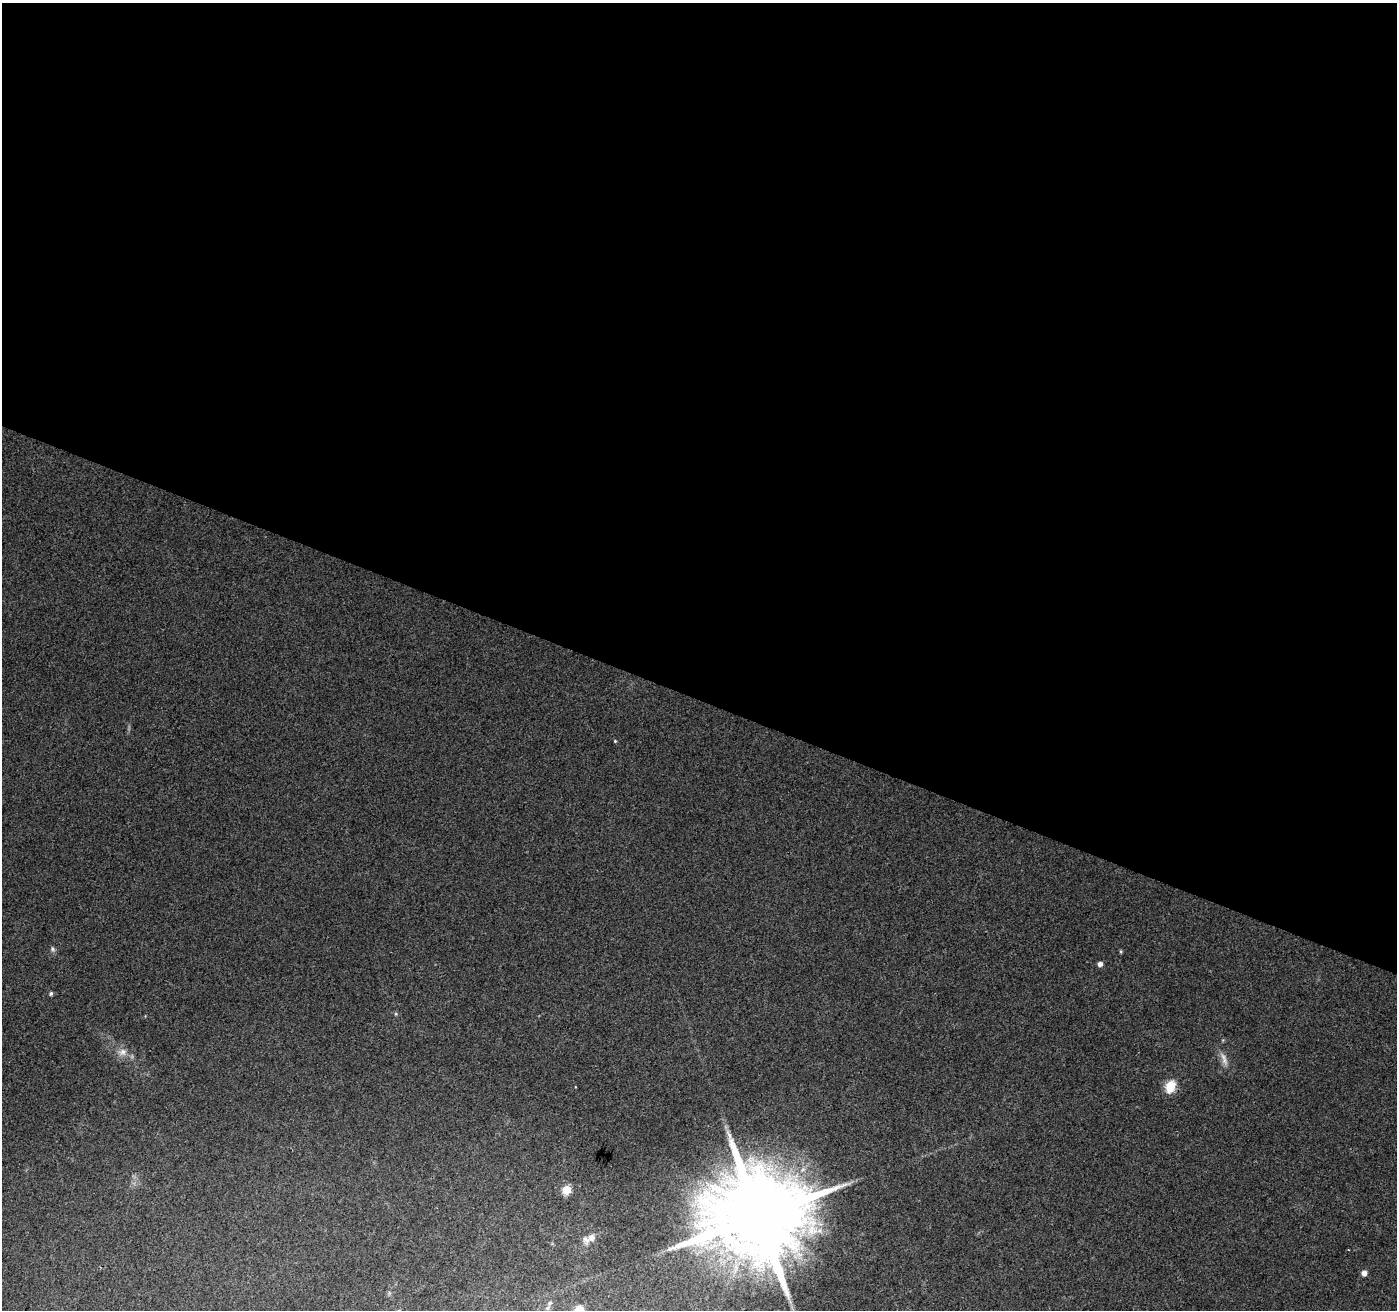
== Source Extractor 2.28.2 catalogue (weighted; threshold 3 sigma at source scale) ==
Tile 3 of 4 x 4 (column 3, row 1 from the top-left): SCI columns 2797-4191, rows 4197-5504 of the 5586 x 5714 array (HDU 1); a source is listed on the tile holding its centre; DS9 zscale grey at full resolution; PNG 1399 x 1312 px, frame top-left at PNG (2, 3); no overlay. Shown black and unused: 53% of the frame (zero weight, under 3 of 4 exposures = <1% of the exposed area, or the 3 px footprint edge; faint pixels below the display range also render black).
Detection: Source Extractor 2.28.2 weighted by HDU 2 'WHT'; one run over the whole footprint, this tile lists its part. Background 0.0372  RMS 0.004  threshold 0.0182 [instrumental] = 3 sigma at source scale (4.5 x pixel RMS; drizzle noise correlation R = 1.50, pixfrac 1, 0.0396/0.0396 arcsec/px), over >= 5 px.
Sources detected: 14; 1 inside a brighter listed object's ellipse — not listed separately; the other 13 listed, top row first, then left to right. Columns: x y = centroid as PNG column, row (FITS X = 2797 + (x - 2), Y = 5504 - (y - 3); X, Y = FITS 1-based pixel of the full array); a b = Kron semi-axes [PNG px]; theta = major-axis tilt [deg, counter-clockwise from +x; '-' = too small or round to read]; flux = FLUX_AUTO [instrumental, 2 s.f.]
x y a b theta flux
615 741 4 4 - 0.38
53 949 7 6 - 0.91
1121 951 6 3 -82 0.48
1100 964 5 5 - 1.8
51 993 5 4 - 0.76
123 1052 12 9 30 2.9
1224 1059 21 7 -69 3.1
1170 1086 6 5 - 27
566 1190 5 5 - 16
759 1216 26 22 47 9600
592 1238 9 9 - 2.4
1364 1273 5 5 - 2.6
550 1303 7 5 60 0.88